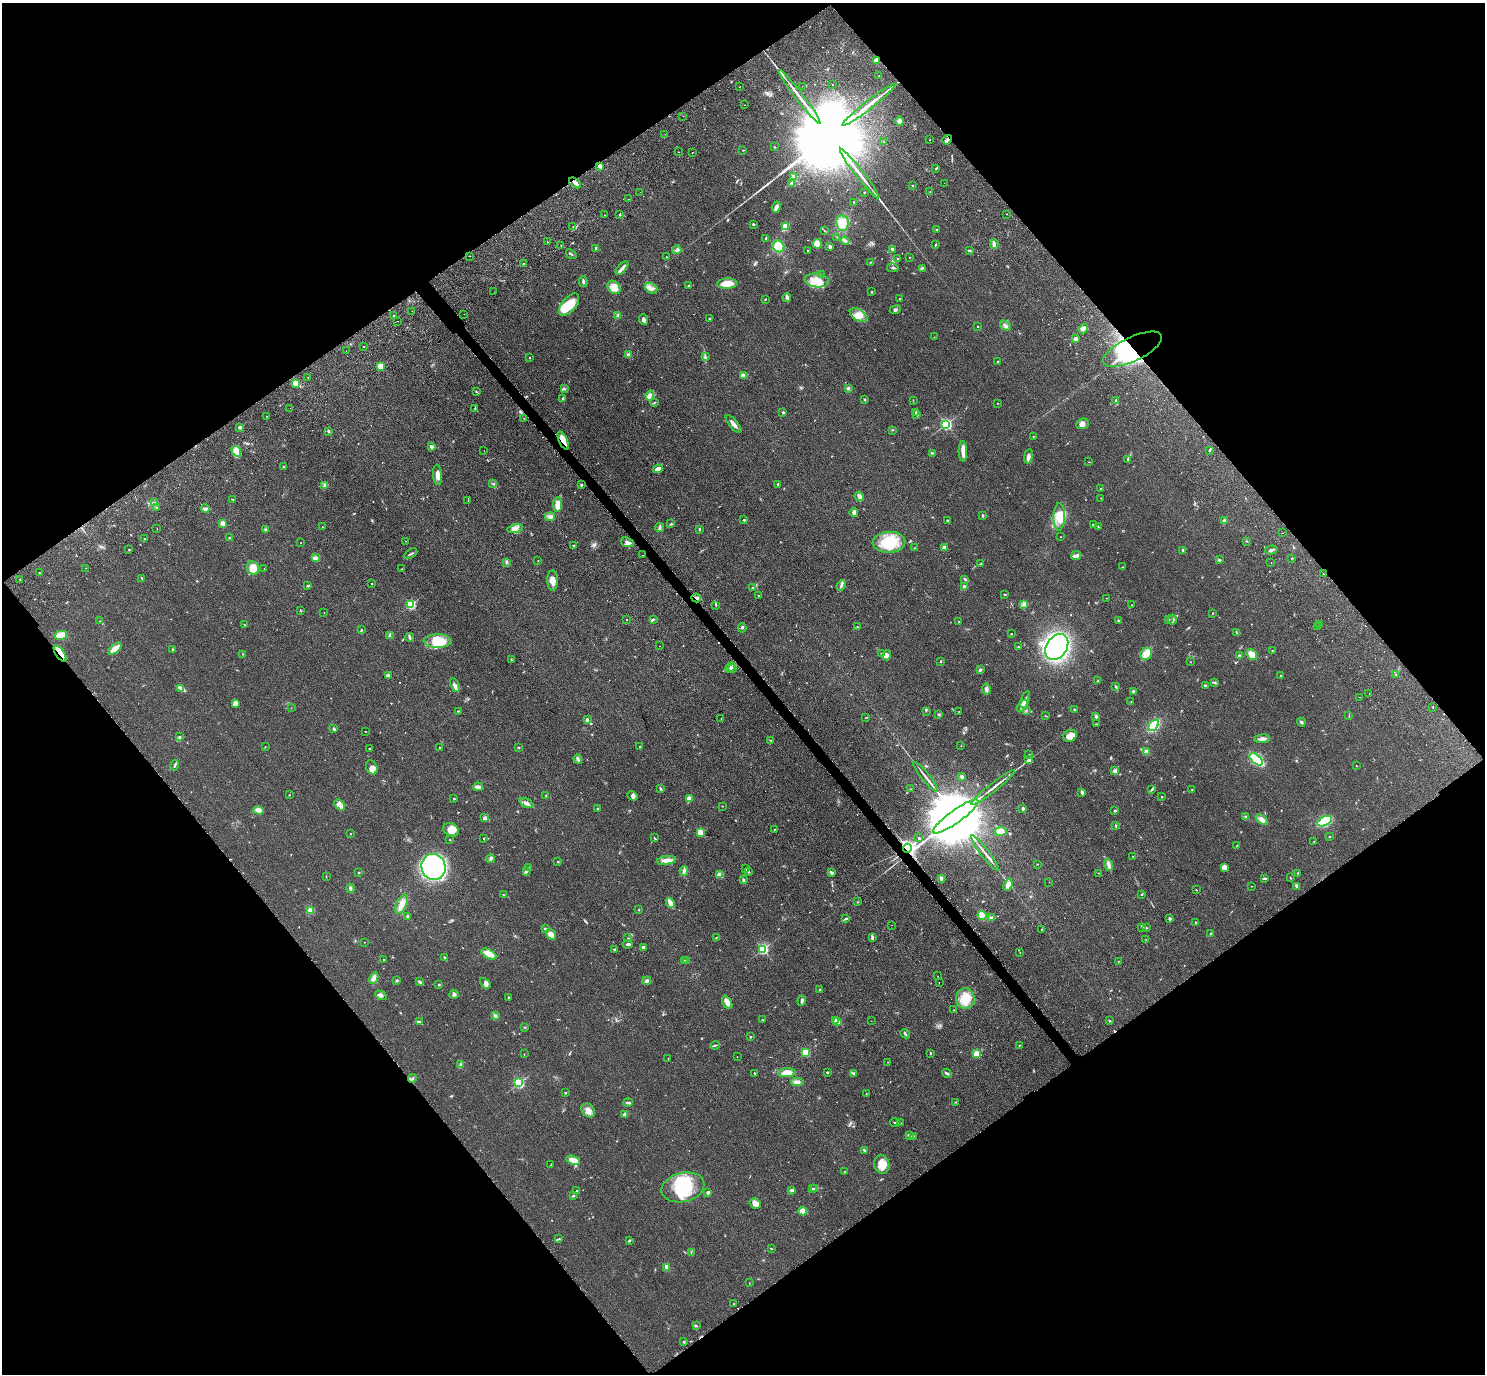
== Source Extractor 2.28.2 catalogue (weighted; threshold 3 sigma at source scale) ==
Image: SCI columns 192-6123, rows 464-5948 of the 6273 x 6269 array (HDU 1 of 3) = the unmasked area's bounding box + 8 px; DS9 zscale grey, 4 x 4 block average (1 PNG px = mean of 4 x 4 image px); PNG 1487 x 1376 px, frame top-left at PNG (2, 3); each listed source drawn as its Kron ellipse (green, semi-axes under 4 px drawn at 4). Shown black and unused: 50% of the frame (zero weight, under 2 of 3 exposures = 11% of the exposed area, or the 3 px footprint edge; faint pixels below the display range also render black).
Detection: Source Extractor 2.28.2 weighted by HDU 2 'WHT'. Background 0.0938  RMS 0.0086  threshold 0.0385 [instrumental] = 3 sigma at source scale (4.5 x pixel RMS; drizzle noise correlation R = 1.50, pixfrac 1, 0.05/0.05 arcsec/px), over >= 5 px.
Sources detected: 672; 4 too faint to see at this stretch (4 x 4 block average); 3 inside a brighter object's white glare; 18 cosmic-ray / hot-pixel residue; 1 long thin detection or spike segment (spike, bleed or trail) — neither listed nor drawn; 9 coinciding with a brighter row at this scale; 16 inside a brighter listed object's ellipse — not listed separately; of the other 621, all 500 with FLUX_AUTO >= 1.46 (the completeness limit of this list) listed and drawn (121 fainter detections not listed), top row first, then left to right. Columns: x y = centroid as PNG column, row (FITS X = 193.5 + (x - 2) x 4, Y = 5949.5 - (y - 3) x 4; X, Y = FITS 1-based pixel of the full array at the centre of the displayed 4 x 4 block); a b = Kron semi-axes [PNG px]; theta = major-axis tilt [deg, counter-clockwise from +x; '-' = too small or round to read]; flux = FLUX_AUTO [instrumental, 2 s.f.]
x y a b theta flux
876 61 3 3 - 22
879 76 2 2 - 3.4
833 84 2 2 - 2.7
802 86 2 2 - 2.1
740 87 2 2 - 1.6
800 97 33 2 -52 74
745 105 2 2 - 2.4
869 105 33 2 38 78
683 116 2 2 - 3.7
900 121 5 4 - 17
665 134 2 2 - 2.5
930 140 2 2 - 5
947 140 5 2 - 11
884 141 2 2 - 2
774 147 2 2 - 2.1
743 150 2 2 - 2.7
679 152 2 2 - 1.5
692 153 2 2 - 1.8
600 166 4 3 - 19
936 168 2 2 - 4.3
859 174 31 2 -52 64
793 177 4 3 - 7.9
575 183 7 2 -37 16
944 183 2 2 - 1.5
791 184 3 3 - 6.1
912 185 2 2 - 4.1
640 192 2 2 - 1.8
864 192 2 2 - 2.9
930 192 2 2 - 2.1
629 199 2 2 - 2.7
854 202 2 2 - 3.1
776 207 6 3 71 21
620 214 3 2 - 4.1
1007 214 2 2 - 2.5
605 215 2 2 - 5.1
842 223 8 6 -81 67
753 224 3 3 - 3.8
573 227 2 2 - 3.6
785 227 4 3 - 65
937 229 2 2 - 2.4
825 231 2 2 - 3
837 237 2 2 - 2
766 238 3 2 - 4.6
845 241 4 4 - 11
548 242 3 2 - 3.2
817 244 4 4 - 52
994 244 5 3 - 13
561 245 2 2 - 37
936 245 3 2 - 4.4
779 246 6 5 - 110
830 246 3 2 - 13
595 248 3 2 - 4.6
893 249 2 2 - 13
677 250 4 3 - 9.6
969 250 3 2 - 8.4
807 251 3 2 - 3.1
571 254 6 2 -38 5.9
470 256 2 2 - 4.5
666 257 2 2 - 2.1
909 257 2 2 - 1.6
898 259 2 2 - 4.2
870 262 2 2 - 2.7
523 264 2 2 - 3.9
622 268 8 3 47 16
893 268 6 2 -12 7.1
922 268 4 2 - 4.2
821 275 2 2 - 6.5
817 280 12 7 -8 78
583 281 5 2 - 7.7
727 284 10 5 3 54
688 286 3 2 - 4.1
614 287 7 5 -48 36
651 288 6 5 - 22
494 292 2 2 - 2.4
871 292 4 2 - 2.9
787 298 4 3 - 11
765 299 2 2 - 3.8
900 299 2 2 - 8.9
569 305 13 7 50 120
895 310 6 2 22 7.5
412 311 2 2 - 2.2
464 314 2 2 - 3.2
858 315 9 5 -30 42
394 316 2 2 - 2.7
618 316 3 2 - 12
710 318 2 2 - 3.3
644 320 5 2 - 16
398 321 2 2 - 3.1
1005 326 6 2 -43 10
978 327 2 2 - 2.6
1083 329 5 4 - 28
934 337 2 2 - 2
1076 338 2 2 - 87
363 346 2 2 - 4.3
1132 349 32 12 25 580
346 351 2 2 - 1.7
629 354 4 2 - 6.8
705 357 3 2 - 4.7
529 358 2 2 - 4.7
998 362 3 2 - 2.4
380 366 2 2 - 160
743 376 4 3 - 31
308 377 2 2 - 4.1
295 383 3 3 - 33
848 388 3 2 - 9.4
564 389 2 2 - 2.2
476 391 4 2 - 4.3
650 396 5 2 - 11
563 398 3 2 - 7.9
864 399 2 2 - 4.8
913 400 2 2 - 1.7
1116 401 3 2 - 5.9
654 403 4 2 - 3.7
997 403 2 2 - 1.8
290 408 2 2 - 4.2
475 408 2 2 - 2.9
783 412 2 2 - 19
916 412 2 2 - 8.5
916 414 2 2 - 3.9
266 416 2 2 - 24
524 418 2 2 - 1.5
734 424 11 2 -50 25
946 424 2 2 - 960
1082 424 6 5 - 24
240 427 3 2 - 6.7
892 430 2 2 - 1.7
328 431 4 2 - 5.9
1033 436 2 2 - 1.5
563 441 10 4 -65 52
431 447 3 3 - 15
1210 450 2 2 - 2.2
236 451 6 4 -57 55
484 451 2 2 - 1.6
963 451 10 3 -89 48
932 453 4 2 - 3.7
1028 456 7 4 80 16
1128 460 3 2 - 4
1089 462 2 2 - 1.8
283 467 2 2 - 16
658 469 5 3 - 25
438 475 10 4 -84 33
493 484 3 2 - 3.6
778 484 2 2 - 2.8
324 485 4 2 - 8
581 485 3 2 - 5.1
1101 489 2 2 - 3.6
859 496 5 3 - 22
1101 498 2 2 - 1.6
233 499 2 2 - 2.8
468 500 2 2 - 1.9
155 503 3 2 - 6.4
558 505 7 4 86 44
157 507 2 2 - 2.1
205 509 4 2 - 19
854 512 4 3 - 17
983 515 2 2 - 4.1
550 517 5 3 - 14
1059 517 14 5 88 65
744 520 2 2 - 12
948 520 3 2 - 3.8
1224 521 3 3 - 8.7
223 523 2 2 - 140
671 524 2 2 - 3
1093 524 2 2 - 2.3
322 527 2 2 - 11
660 527 4 2 - 11
1098 527 3 2 - 3.7
515 528 8 3 12 17
157 529 2 2 - 1.6
699 529 4 2 - 3
265 530 2 2 - 5.1
1283 533 2 2 - 2.3
1061 537 2 2 - 1.7
144 538 2 2 - 1.6
229 538 3 2 - 4.5
405 541 2 2 - 4.2
1246 541 2 2 - 3.2
627 542 7 4 -19 22
889 542 16 10 2 180
300 543 2 2 - 3.7
573 545 2 2 - 210
944 547 2 2 - 70
914 548 2 2 - 2.2
129 550 2 2 - 4
1183 550 3 2 - 4.4
1271 550 6 2 15 11
411 554 7 2 29 8.8
643 555 2 2 - 2.7
1076 556 5 2 - 24
315 558 3 3 - 9.1
1220 559 2 2 - 2.7
1291 559 2 2 - 2.7
538 560 2 2 - 1.5
506 562 3 2 - 4.4
1271 562 2 2 - 1.7
981 564 2 2 - 2.1
1123 567 3 2 - 1.9
86 568 2 2 - 1.9
253 568 7 6 - 67
264 568 2 2 - 3.5
402 569 2 2 - 2.1
39 573 2 2 - 3.7
1323 574 2 2 - 6.7
142 578 3 2 - 3.4
20 579 2 2 - 4.4
965 579 3 2 - 5.1
553 581 10 5 -88 31
372 583 2 2 - 5.9
841 585 5 2 - 9.1
308 586 4 2 - 3.5
964 587 3 2 - 14
752 588 3 2 - 3.8
1005 594 2 2 - 4.7
758 596 2 2 - 2.1
696 598 5 2 - 14
1106 598 2 2 - 1.9
411 604 2 2 - 540
716 605 2 2 - 2.5
1023 605 2 2 - 4
1132 605 2 2 - 2.4
300 611 3 2 - 3.4
324 613 2 2 - 1.8
1213 613 3 2 - 1.9
653 619 3 2 - 6
1168 619 3 2 - 4.4
627 620 2 2 - 7.5
1118 620 2 2 - 2.3
1172 620 5 3 - 13
100 621 2 2 - 1.9
959 622 2 2 - 1.6
244 625 2 2 - 2.2
1319 625 2 2 - 3
857 627 2 2 - 3
1317 627 2 2 - 1.6
742 628 4 3 - 7.6
361 630 2 2 - 4.5
1236 633 2 2 - 2.3
1011 634 2 2 - 2
61 635 6 4 13 75
390 635 2 2 - 3.3
410 637 4 3 - 8.4
438 641 14 6 -1 82
660 646 2 2 - 1.6
1019 647 4 2 - 3.3
1057 647 14 10 57 830
115 649 8 2 39 69
173 650 2 2 - 7.7
1272 651 2 2 - 1.8
60 654 9 3 -55 33
243 654 2 2 - 1.6
882 654 4 3 - 9.9
1146 654 6 5 - 48
1252 654 6 4 -53 45
887 655 5 4 - 18
1239 656 2 2 - 11
511 659 2 2 - 1.9
941 661 2 2 - 4.6
1190 662 2 2 - 1.9
730 668 5 2 - 11
732 669 4 2 - 6.5
980 670 4 3 - 7.6
1396 675 2 2 - 1.9
388 676 3 3 - 15
1281 676 2 2 - 2.6
1098 681 3 2 - 2.8
1215 682 3 2 - 4.7
455 685 7 3 -67 16
1205 686 4 2 - 7.1
1116 687 3 2 - 4.8
181 688 3 2 - 7.3
986 689 5 3 - 13
1133 692 2 2 - 50
1369 693 2 2 - 2.8
1359 697 2 2 - 7.7
1025 699 8 2 70 15
1131 702 2 2 - 2.6
235 703 4 3 - 19
1022 706 7 3 52 17
1433 707 2 2 - 1.9
291 708 2 2 - 1.5
1074 709 2 2 - 21
1026 710 3 2 - 3.2
458 711 2 2 - 2.5
926 711 2 2 - 2.3
959 711 2 2 - 1.5
939 715 3 2 - 5.4
1046 716 2 2 - 2.2
1096 716 3 2 - 5.6
1349 716 2 2 - 2.3
866 717 2 2 - 1.8
587 719 3 3 - 7.5
721 719 2 2 - 1.7
1301 722 4 3 - 8.8
1096 724 3 2 - 3.2
1154 725 6 3 53 190
333 729 2 2 - 3.3
365 731 2 2 - 2.2
1070 736 7 5 25 43
180 737 3 2 - 5.4
1262 739 8 3 5 21
771 740 2 2 - 2
961 746 2 2 - 1.6
265 747 2 2 - 1.9
439 747 2 2 - 2.7
519 747 2 2 - 2.9
640 747 2 2 - 3.8
369 748 2 2 - 3.7
1146 752 2 2 - 120
1029 754 2 2 - 3.1
578 759 5 3 - 9.2
1256 759 8 3 -38 390
1029 760 2 2 - 32
175 765 5 2 - 8.1
1356 766 2 2 - 2.4
372 767 7 5 -66 27
1115 771 4 3 - 14
962 776 4 3 - 9.4
926 777 19 2 -51 23
478 787 5 3 - 20
993 787 28 2 38 36
660 789 3 2 - 6.7
911 789 2 2 - 1.8
1152 789 3 2 - 4
1192 789 2 2 - 2.5
1082 792 3 2 - 12
289 795 2 2 - 2.3
546 796 3 2 - 5.7
632 796 5 4 - 14
1162 797 2 2 - 8.8
454 799 2 2 - 3
689 799 4 3 - 28
526 803 7 3 -26 21
339 805 6 3 -48 19
722 806 2 2 - 1.7
1023 808 3 3 - 6.9
598 809 2 2 - 4.7
258 810 5 4 - 24
1115 811 3 2 - 5.1
956 816 27 6 36 110000
1245 817 3 3 - 10
485 818 3 2 - 5.9
1262 819 7 4 -37 25
1325 821 8 4 27 290
1115 825 3 2 - 3.9
774 829 2 2 - 2.3
451 830 8 6 -25 60
1000 831 6 4 2 40
700 832 2 2 - 240
350 834 2 2 - 1.5
1330 837 2 2 - 2.3
654 838 3 2 - 3.1
919 838 3 2 - 6
484 839 3 2 - 2.7
450 840 2 2 - 1.7
1314 842 2 2 - 2.1
1236 846 2 2 - 1.7
907 848 4 2 - 2300
985 853 22 2 -52 28
1132 856 2 2 - 1.6
490 859 4 3 - 10
666 860 10 3 8 34
557 861 2 2 - 1.9
1037 864 2 2 - 2.1
1109 865 6 3 -70 14
434 867 13 12 - 1500
1224 867 4 3 - 28
529 868 2 2 - 2
745 869 3 2 - 4.1
526 871 3 2 - 11
684 871 5 3 - 11
748 872 2 2 - 3.3
359 873 2 2 - 3.3
831 873 3 2 - 5.9
1099 873 2 2 - 1.7
1297 873 2 2 - 1.6
720 875 2 2 - 160
326 876 2 2 - 1.6
941 878 3 2 - 11
1265 878 4 2 - 6
1290 878 2 2 - 3.4
743 880 3 2 - 7.2
1049 882 2 2 - 1.6
1008 885 6 3 67 41
1252 886 2 2 - 2.2
1297 886 4 3 - 11
350 888 4 3 - 10
1196 890 2 2 - 2.9
1142 894 2 2 - 4.1
503 895 2 2 - 2.2
857 902 2 2 - 2.2
670 903 5 2 - 82
401 904 10 5 67 41
310 910 3 3 - 9.7
639 910 2 2 - 2.6
982 915 4 4 - 74
407 916 3 2 - 4.2
992 918 4 2 - 23
1170 918 3 3 - 7.4
846 919 4 2 - 8.1
1196 922 2 2 - 2.7
892 925 2 2 - 2.5
1142 927 2 2 - 3
1146 928 2 2 - 3.4
545 929 3 3 - 6.9
1041 929 2 2 - 1.7
551 934 6 4 -56 33
1211 934 3 2 - 4.7
716 937 2 2 - 2.3
628 938 2 2 - 2.6
872 938 3 2 - 8.3
1146 940 2 2 - 2.1
364 942 2 2 - 2.3
628 944 5 2 - 9
643 947 2 2 - 40
614 949 3 2 - 4.1
763 949 2 2 - 790
1020 952 2 2 - 1.8
489 954 8 4 -28 57
445 958 4 2 - 5.1
383 959 2 2 - 4.4
684 960 3 2 - 2.5
687 960 2 2 - 2.8
1118 961 2 2 - 1.7
938 976 2 2 - 1.8
374 978 6 3 65 26
397 980 3 2 - 5.1
647 981 4 3 - 11
420 982 4 2 - 6.4
485 983 6 4 -45 15
939 983 2 2 - 7.1
439 984 2 2 - 3.2
820 990 2 2 - 5
454 994 4 3 - 9.4
381 995 6 2 -30 9.9
509 997 2 2 - 6.5
965 999 10 9 - 99
802 1001 5 2 - 11
727 1002 7 4 -60 31
954 1010 2 2 - 1.5
495 1015 4 2 - 6.1
762 1020 2 2 - 3.1
1110 1020 3 2 - 3.7
835 1021 2 2 - 42
871 1021 2 2 - 2.1
419 1022 4 2 - 7.5
837 1022 2 2 - 87
525 1027 2 2 - 1.8
905 1034 5 2 - 6.2
750 1037 2 2 - 3.3
715 1045 4 2 - 6.6
1019 1045 2 2 - 2.2
806 1053 2 2 - 340
930 1053 3 2 - 4.1
524 1054 2 2 - 1.5
976 1054 2 2 - 230
737 1057 2 2 - 1.5
668 1058 2 2 - 3.2
888 1062 2 2 - 2.1
461 1065 3 2 - 22
827 1072 2 2 - 4.9
754 1073 2 2 - 8.9
787 1073 9 4 2 58
854 1073 3 2 - 6.5
947 1073 5 2 - 8.7
412 1079 4 2 - 6.7
797 1082 6 4 0 18
519 1083 2 2 - 740
565 1093 2 2 - 4.1
866 1094 2 2 - 1.9
628 1102 5 2 - 10
955 1102 3 2 - 2.5
588 1110 8 6 -46 33
625 1114 4 2 - 15
895 1123 5 2 - 4.2
901 1123 2 2 - 2.2
909 1135 3 3 - 5.8
914 1136 2 2 - 2.7
864 1150 3 2 - 5.3
573 1160 7 4 -17 53
882 1164 9 7 -76 61
550 1165 2 2 - 2.1
844 1172 2 2 - 1.6
683 1187 22 14 14 260
812 1188 2 2 - 2.6
814 1188 2 2 - 1.9
792 1190 3 2 - 20
576 1191 2 2 - 2.8
708 1192 3 2 - 8
573 1196 3 2 - 4
755 1203 5 5 - 26
803 1211 4 3 - 64
559 1239 3 2 - 3.9
629 1240 3 2 - 5.9
771 1249 2 2 - 1.8
691 1252 2 2 - 1.6
667 1267 3 2 - 47
749 1283 2 2 - 1.7
733 1304 2 2 - 1.6
696 1326 3 2 - 5.2
684 1342 2 2 - 9.3
Overlapping masked pixels (flux is a lower limit): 7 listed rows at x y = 947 140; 575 183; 1132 349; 563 441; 696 598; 60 654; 907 848
Diffuse or blended objects may show on this block-average render without a row.